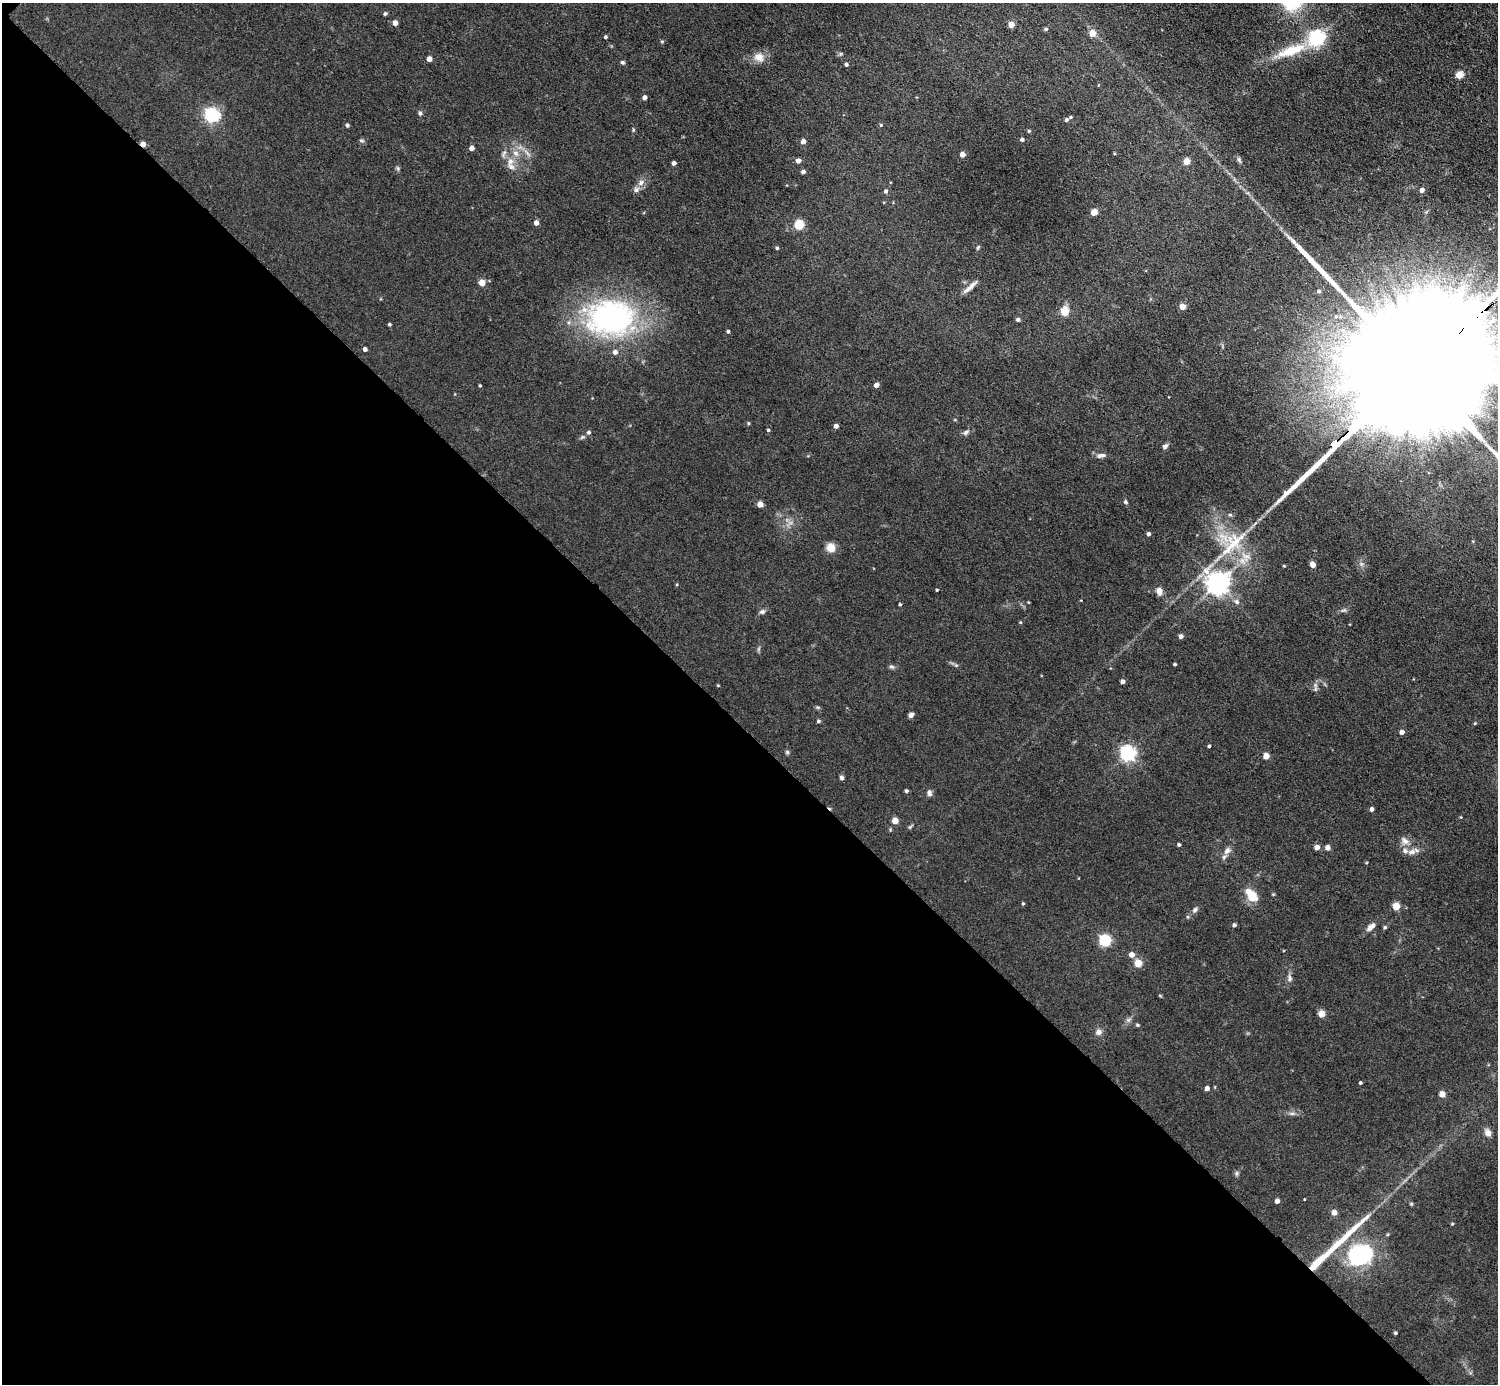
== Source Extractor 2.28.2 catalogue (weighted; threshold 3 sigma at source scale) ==
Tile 9 of 4 x 4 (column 1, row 3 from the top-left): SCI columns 1-1496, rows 1680-3061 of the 5982 x 5981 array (HDU 1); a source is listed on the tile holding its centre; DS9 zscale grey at full resolution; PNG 1500 x 1386 px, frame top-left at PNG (2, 3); no overlay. Shown black and unused: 47% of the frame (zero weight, under 3 of 5 exposures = <1% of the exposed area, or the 3 px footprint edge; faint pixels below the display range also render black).
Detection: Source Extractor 2.28.2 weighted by HDU 2 'WHT'; one run over the whole footprint, this tile lists its part. Background 0.0512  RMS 0.0068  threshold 0.0305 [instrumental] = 3 sigma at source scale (4.5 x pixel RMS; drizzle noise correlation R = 1.50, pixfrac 1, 0.05/0.05 arcsec/px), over >= 5 px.
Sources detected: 143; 1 inside a brighter object's white glare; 1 long thin detection or spike segment (spike, bleed or trail) — not listed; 7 inside a brighter listed object's ellipse — not listed separately; the other 134 listed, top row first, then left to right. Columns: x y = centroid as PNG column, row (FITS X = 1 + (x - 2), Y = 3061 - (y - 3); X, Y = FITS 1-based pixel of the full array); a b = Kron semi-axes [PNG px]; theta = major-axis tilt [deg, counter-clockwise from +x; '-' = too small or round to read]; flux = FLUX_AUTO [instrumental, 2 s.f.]
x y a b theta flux
385 14 6 4 62 0.98
395 23 5 4 - 3.9
1011 24 4 4 - 8.1
1046 29 5 5 - 1.1
1092 33 5 5 - 12
605 37 4 3 - 1.1
1317 38 6 6 - 180
662 41 5 3 - 0.66
1291 51 41 11 20 23
759 57 14 11 -19 6.7
429 59 4 4 - 4.8
622 62 5 4 - 1.2
846 64 4 4 - 1.3
1459 75 5 5 - 17
1098 85 4 3 - 0.45
644 97 4 4 - 2.6
420 113 5 4 - 1.2
212 115 6 6 - 170
1067 120 5 4 - 1.2
347 125 4 4 - 1.2
881 125 4 4 - 0.73
1029 131 4 4 - 0.85
1022 139 4 3 - 1.8
361 140 7 3 -19 0.92
803 141 4 4 - 3.5
143 144 4 4 - 4.6
471 148 4 4 - 3.9
962 154 4 4 - 5.1
1239 160 8 5 -63 1.3
510 161 10 9 - 5.2
798 161 4 4 - 3.3
1186 161 5 4 - 9.8
674 163 4 4 - 2.4
398 168 7 4 -88 1.1
803 172 4 4 - 2.2
641 183 9 6 63 2.8
1422 190 5 4 - 2.5
886 191 5 4 - 1.5
1094 212 4 4 - 9.4
536 223 4 4 - 3.7
799 225 5 5 - 36
978 247 6 4 46 0.79
777 248 4 4 - 1
482 282 4 4 - 9.6
970 287 25 5 42 4.3
1319 291 5 5 - 1.2
1182 306 4 4 - 8.4
1065 311 5 5 - 27
1336 317 6 4 2 1.1
610 318 63 45 5 140
1018 319 5 4 - 1.8
389 324 4 4 - 0.95
728 331 4 3 - 1.1
365 349 4 4 - 2.4
1415 371 102 25 41 110000
480 385 4 3 - 0.73
876 385 4 4 - 3.8
748 423 4 4 - 0.73
836 426 4 4 - 2.8
768 430 4 3 - 0.88
589 432 5 5 - 1.4
966 432 9 6 36 1.8
1165 446 7 6 - 1.7
1101 455 13 5 10 2.6
1125 502 6 5 - 1
760 504 4 4 - 7.8
1148 534 4 4 - 1.7
1233 543 49 20 49 36
831 548 5 5 - 28
1313 564 4 4 - 8.1
1218 583 7 7 - 530
937 590 3 2 - 0.61
1159 591 8 6 -76 4.7
1028 602 4 3 - 0.51
1237 602 8 7 - 2.1
900 604 4 3 - 0.84
762 612 7 6 - 1.8
1020 622 4 4 - 0.63
1181 636 4 4 - 2.4
758 649 7 4 71 1
1175 664 3 3 - 0.89
891 667 7 5 -19 1.3
1123 681 4 4 - 2.6
718 685 4 3 - 0.56
1315 689 6 6 - 1.5
911 715 6 5 - 2.4
818 721 4 4 - 1.2
1475 723 4 3 - 0.59
1402 732 4 4 - 3.5
1209 746 3 3 - 1
787 752 6 5 - 1
1128 753 6 6 - 190
1266 756 4 4 - 8.7
842 778 4 4 - 2.2
906 791 4 4 - 1.3
929 793 8 6 -85 2.1
1372 809 4 4 - 2.2
1461 817 4 3 - 0.49
895 821 4 4 - 8.5
1405 841 10 9 - 3.8
1179 845 4 3 - 1.4
1317 847 4 4 - 5
1327 848 4 4 - 4.1
1227 850 12 8 51 3.7
1412 852 12 7 17 3.4
1252 896 13 12 - 9.6
1023 903 4 3 - 0.85
1396 906 5 4 - 17
1195 910 8 5 46 1.8
1234 925 4 4 - 1.4
1371 926 13 6 42 3.9
1385 927 5 5 - 0.94
1105 941 5 5 - 80
1132 955 5 5 - 5
1138 963 5 5 - 17
1290 978 11 5 -83 2.2
1322 1014 5 4 - 15
1128 1020 7 5 44 1.5
1137 1025 5 4 - 1
1098 1032 8 7 - 2.8
1360 1083 4 3 - 0.95
1207 1088 4 4 - 3.2
1442 1094 4 4 - 9
1292 1113 7 4 0 1.5
1488 1133 8 7 - 4
1237 1173 7 4 89 1.2
1304 1199 3 2 - 0.44
1277 1201 4 4 - 3.3
1411 1204 5 4 - 0.76
1334 1212 4 4 - 6.3
1452 1224 4 3 - 0.64
1360 1255 33 28 16 52
1316 1264 24 5 45 21
1395 1333 4 3 - 1.1
Overlapping masked pixels (flux is a lower limit): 3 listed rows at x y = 143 144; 1415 371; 1316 1264
Isophote crosses this tile's border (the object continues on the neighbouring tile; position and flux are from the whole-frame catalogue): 1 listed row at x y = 1415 371